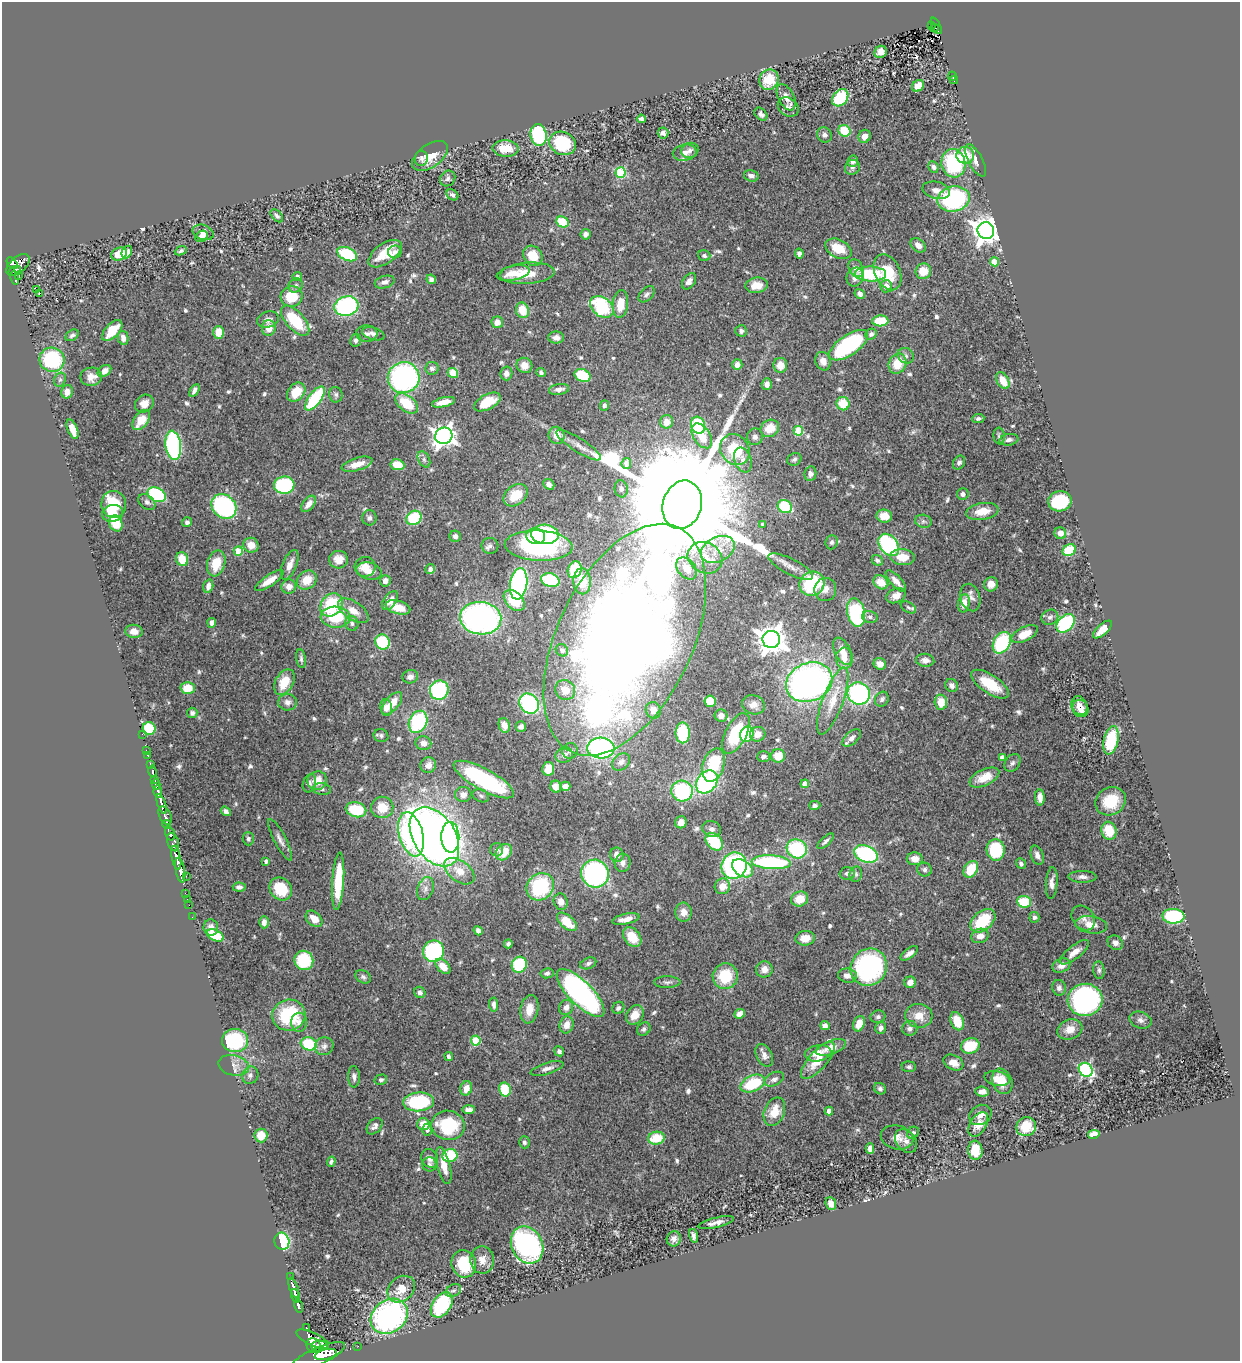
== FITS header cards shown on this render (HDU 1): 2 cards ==
NAXIS1  =                 1238
NAXIS2  =                 1359

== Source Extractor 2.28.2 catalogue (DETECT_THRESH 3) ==
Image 1238 x 1359 px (HDU 1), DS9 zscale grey, 1 PNG px = 1 image px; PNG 1242 x 1363 px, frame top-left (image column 1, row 1359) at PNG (2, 2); each listed source drawn as its Kron ellipse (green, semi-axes under 4 px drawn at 4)
Background 1.34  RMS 0.03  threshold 0.0905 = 3 sigma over >= 5 px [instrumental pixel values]
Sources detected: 636; of the 636, the 500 brightest by FLUX_AUTO listed and drawn (136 fainter detections omitted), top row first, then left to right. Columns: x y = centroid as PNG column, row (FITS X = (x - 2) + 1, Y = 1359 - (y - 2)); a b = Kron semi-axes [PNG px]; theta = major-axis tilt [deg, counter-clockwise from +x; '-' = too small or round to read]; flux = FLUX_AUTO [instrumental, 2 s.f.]
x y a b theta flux
931 25 3 2 - 19
936 26 9 3 -62 85
934 28 4 3 - 11
881 52 6 6 - 15
952 76 4 2 - 29
769 80 10 9 - 61
954 80 4 2 - 25
918 86 6 5 - 19
786 97 14 7 -63 15
840 98 9 7 50 95
788 107 11 9 -36 9
761 114 7 5 -44 9.1
641 119 4 4 - 5.6
844 131 6 5 - 73
663 133 5 5 - 7.6
539 135 11 8 -79 170
825 135 8 7 - 7.6
864 136 7 6 - 16
563 143 13 11 -26 140
506 148 13 8 -2 37
690 150 9 7 24 7.1
685 153 12 8 11 13
965 155 9 8 - 51
430 156 20 11 35 34
421 158 7 6 - 6.2
975 160 18 7 -62 14
853 161 6 5 - 7.8
953 163 14 12 -81 180
852 167 8 7 - 7.2
933 167 6 5 - 6.4
621 173 5 5 - 160
751 176 7 5 -16 9.6
448 178 8 7 - 7.3
936 190 14 8 -13 14
452 195 6 5 - 5
954 199 16 12 12 280
277 216 8 4 -47 5
562 222 6 5 - 89
986 231 8 8 - 2400
203 232 11 7 -20 12
586 234 5 5 - 9
201 236 7 5 36 15
918 245 8 6 -41 14
838 249 14 9 -27 41
181 251 6 4 23 4.8
127 252 7 5 65 10
395 252 7 6 - 6.3
799 253 5 4 - 7.5
119 254 8 6 22 41
347 254 10 6 -24 110
385 254 19 10 36 47
533 256 11 9 -51 43
704 256 6 5 - 5.6
994 262 4 4 - 39
12 263 6 4 -48 400
18 265 14 8 40 990
856 268 9 7 -61 12
14 271 7 4 27 320
923 271 8 7 - 35
888 272 19 12 -65 70
513 273 17 7 13 27
527 273 27 10 4 49
870 274 16 7 -1 110
19 275 2 2 - 9.9
297 276 4 4 - 5.8
855 277 10 8 67 17
15 278 7 3 -77 310
431 279 5 4 - 7.1
689 281 9 6 55 11
385 282 10 6 16 9.9
296 285 7 6 - 6.3
756 285 11 7 7 28
886 286 6 6 - 15
36 289 2 2 - 1500
39 293 3 3 - 29
646 294 10 6 45 6
860 294 5 4 - 9.1
292 297 11 10 - 60
620 304 13 7 83 39
346 306 12 9 16 300
602 307 13 9 -38 170
522 310 8 6 -73 39
268 319 11 8 15 11
295 321 18 9 -48 110
880 321 8 5 3 76
497 322 6 6 - 16
269 328 8 7 - 24
112 331 13 7 47 46
741 331 6 5 - 6.8
218 332 6 5 - 40
367 333 10 8 -4 8.6
373 334 11 6 -17 8.4
871 334 6 5 - 6.6
72 335 7 5 37 5.8
123 338 7 5 -77 13
556 338 8 6 1 11
356 340 6 5 - 5.4
849 345 22 10 34 260
906 356 8 7 - 6.9
52 360 13 12 - 180
823 361 9 7 -70 15
897 364 10 8 64 44
524 365 8 7 - 18
737 365 5 5 - 13
780 365 7 7 - 25
432 368 7 6 - 6.8
104 371 7 5 36 15
541 372 5 4 - 5.4
453 373 5 5 - 32
506 373 7 6 - 10
582 375 8 6 -23 86
91 377 11 9 9 18
404 378 16 15 - 440
60 380 7 5 68 5.2
1003 381 9 5 -61 30
767 384 6 5 - 11
559 389 10 5 9 11
194 390 7 4 58 6.6
67 392 7 6 - 20
296 392 11 8 49 42
336 395 8 6 -82 5.6
315 398 14 6 54 150
444 402 12 4 13 19
487 402 14 7 28 48
144 403 10 8 37 22
406 403 13 7 -39 68
843 404 7 6 - 49
604 405 5 4 - 5.5
978 418 6 4 6 4.9
141 420 11 7 54 40
667 422 7 6 - 17
698 425 8 7 - 130
770 428 9 8 - 38
72 429 10 5 -68 26
798 431 5 4 - 86
557 435 9 8 - 23
444 436 8 8 - 1300
702 436 14 8 -57 45
999 436 8 5 -84 5
755 437 8 8 - 9.1
1009 440 9 5 9 7.5
173 445 15 7 -83 330
578 445 26 7 -33 18
735 450 16 14 -52 91
424 459 9 5 -64 5.4
794 459 7 6 - 5.2
743 460 13 8 -70 12
626 463 5 5 - 20
959 463 7 5 57 5.9
357 464 16 6 17 25
397 465 7 5 -8 42
810 474 7 6 - 6.8
549 484 6 5 - 8.2
284 485 10 8 5 210
621 489 8 6 -82 7.7
963 494 6 6 - 8.1
157 495 9 7 -26 200
516 495 13 9 38 50
1060 501 12 10 12 130
147 502 9 6 -41 6.3
114 504 13 12 - 77
309 504 9 5 52 16
682 505 24 19 74 130000
224 506 13 11 -44 250
785 507 7 6 - 94
982 511 16 8 9 32
113 513 10 8 13 24
884 516 8 6 -6 33
369 518 7 7 - 8
414 518 8 6 34 93
923 521 8 6 -13 6.4
187 522 5 4 - 7.2
116 523 8 6 -65 67
763 524 4 4 - 6.7
1060 533 6 5 - 15
545 534 14 9 -4 170
455 536 6 5 - 9.3
536 536 9 8 - 69
832 542 7 6 - 5.1
251 545 8 7 - 26
889 545 12 8 -52 210
490 546 8 8 - 7.1
539 546 34 15 -3 230
718 549 18 12 26 37
1069 550 7 5 30 90
238 551 5 4 - 60
902 557 12 8 -5 33
705 558 18 15 -28 35
182 559 7 6 - 41
339 560 9 9 - 23
877 560 6 5 - 5.5
216 563 13 9 74 44
290 565 16 7 68 17
365 567 10 10 - 28
791 567 24 7 -27 20
687 568 12 8 -51 19
430 569 5 4 - 7.5
575 570 9 6 70 49
369 571 13 8 -16 19
307 580 10 9 - 35
550 580 9 6 -16 110
269 581 17 5 34 25
385 581 6 5 - 11
582 581 13 8 -88 35
896 581 14 5 -47 14
881 582 8 6 -37 31
519 584 16 8 82 380
812 584 13 12 - 160
991 584 7 7 - 16
208 586 7 5 75 12
289 587 7 7 - 14
825 590 12 11 - 15
896 596 10 7 25 16
970 597 14 10 -74 14
390 601 11 6 55 19
514 601 12 8 -45 58
964 603 9 6 79 21
331 605 12 10 50 110
398 607 12 6 -16 35
908 607 8 5 -29 5.2
353 611 17 9 -34 27
856 612 14 9 -77 200
335 617 15 10 -3 81
870 617 8 6 -14 5.6
1050 617 8 7 - 6.9
481 618 21 16 -7 650
212 623 5 4 - 11
1066 623 11 7 44 200
352 624 7 6 - 5.7
1102 630 12 5 42 24
134 631 9 6 -6 17
1025 634 14 7 26 35
625 640 124 67 64 5800
771 640 9 8 - 2700
382 642 8 7 - 110
1002 643 11 8 60 160
562 650 6 5 - 5.8
842 651 14 7 -65 24
844 658 10 8 -87 20
301 659 9 5 -82 5.3
925 660 9 6 -6 11
880 664 6 5 - 14
410 677 8 6 16 10
284 682 14 9 61 47
809 682 24 19 24 870
990 684 22 9 -34 63
952 685 7 6 - 9.2
188 688 7 6 - 40
439 690 9 9 - 180
565 690 10 9 - 26
859 693 11 10 - 320
882 699 8 6 56 6
710 701 6 5 - 61
833 701 35 10 70 51
287 702 9 8 - 10
941 702 7 6 - 32
392 703 14 6 50 32
529 704 11 9 -49 270
753 705 11 9 -20 15
1079 706 10 7 -67 16
386 708 8 6 -81 14
1080 709 9 8 - 20
653 710 8 7 - 18
192 713 5 5 - 6.8
721 716 6 6 - 15
418 722 11 8 64 180
504 725 7 5 -70 17
521 727 5 5 - 7.4
149 728 6 6 - 87
683 733 10 7 89 120
736 733 22 10 62 110
142 734 2 2 - 8.5
747 734 8 6 66 110
758 734 8 7 - 17
381 736 7 6 - 5.5
852 738 11 6 42 9.6
1111 740 14 7 77 91
423 743 8 7 - 13
601 748 13 10 -3 400
146 750 3 2 - 15
570 751 8 7 - 7.3
148 755 3 3 - 24
564 755 9 7 31 10
764 756 6 5 - 5.9
778 756 7 7 - 37
1002 757 4 4 - 11
621 762 10 7 41 10
1012 763 10 7 57 7.2
150 764 3 2 - 110
428 765 8 7 - 14
713 765 17 10 72 84
548 769 7 6 - 28
153 772 6 3 -78 200
984 777 16 8 25 32
155 780 3 3 - 380
484 780 34 10 -29 240
317 781 10 9 - 32
707 782 12 9 51 270
309 783 9 6 71 6.7
156 784 5 3 - 790
805 784 4 4 - 26
565 786 5 4 - 14
556 787 6 5 - 23
322 789 9 6 -8 6.2
682 791 11 10 - 200
158 792 6 3 -81 320
463 794 8 7 - 12
481 796 8 6 -22 5.4
1040 797 8 4 -87 13
1111 801 16 13 30 60
162 804 10 4 -71 1500
815 805 6 4 2 5.6
382 807 11 10 - 41
356 810 10 7 -13 94
226 811 5 4 - 6
165 815 10 5 -65 530
681 822 6 6 - 17
167 824 4 3 - 210
712 829 9 7 -23 9.5
1109 831 9 7 -73 55
170 834 7 4 -73 700
411 834 22 12 -75 400
434 837 32 21 -58 2100
450 837 15 9 -88 320
248 839 6 5 - 5.4
280 840 23 6 -63 13
825 841 10 4 43 5.9
173 842 9 5 -72 360
714 842 10 7 -45 89
797 849 10 9 - 180
497 850 6 6 - 5.2
996 850 11 9 -84 120
504 852 9 7 45 40
866 854 12 8 -22 220
617 855 7 6 - 14
1037 855 10 6 -69 9.7
176 858 12 4 -79 1100
915 859 8 6 -3 19
266 861 4 3 - 7.7
771 862 19 7 -3 300
623 863 9 8 - 9.4
1021 863 5 4 - 5
734 866 13 12 - 400
742 868 11 7 -35 77
924 869 7 7 - 6.1
971 869 9 6 56 58
180 870 12 4 -80 1500
459 871 17 10 -37 29
847 873 7 6 - 6.4
595 874 14 13 - 380
856 874 8 6 81 5.5
186 876 2 2 - 14
1082 877 14 6 -1 9.9
338 881 29 6 86 78
1052 883 16 6 86 13
722 886 8 7 - 23
239 887 6 4 -3 7.9
540 887 14 12 46 160
281 889 12 10 -49 62
425 889 12 8 69 12
185 893 2 2 - 16
187 899 2 2 - 16
800 899 8 7 - 36
561 902 8 7 - 14
1024 902 7 6 - 84
189 905 2 2 - 13
684 912 9 8 - 17
1173 916 11 7 -2 160
192 917 2 2 - 14
1034 917 5 5 - 5.8
1083 918 13 10 -50 13
314 919 9 6 -42 24
626 919 14 5 12 17
983 921 14 9 40 86
264 922 6 4 87 9.1
567 922 12 6 -41 46
1091 925 16 8 -8 27
211 927 8 7 - 12
478 931 5 4 - 8.5
215 935 9 5 -25 69
980 936 9 7 19 18
632 937 11 8 -52 44
805 938 9 7 8 27
1115 943 8 6 -36 11
508 944 4 4 - 5.8
434 951 11 10 - 230
1074 952 18 6 38 19
909 953 10 5 37 10
304 960 10 9 - 100
588 963 8 5 22 6.1
519 965 8 7 - 100
443 966 9 6 -47 21
1061 966 9 6 21 15
869 967 19 17 50 320
764 969 8 8 - 14
1099 970 9 5 -83 5.9
547 973 6 5 - 6.3
725 976 13 12 - 73
847 976 9 7 -8 13
363 977 8 6 -31 5.6
667 982 13 6 1 7.3
910 982 6 5 - 14
1059 988 8 7 - 7.4
420 992 6 5 - 6.7
581 993 31 12 -45 610
1085 1000 17 16 - 450
494 1005 7 4 -85 8.3
566 1007 8 7 - 11
618 1008 6 5 - 5.1
529 1009 14 9 80 28
740 1014 5 4 - 16
289 1015 16 15 - 130
635 1015 10 8 57 26
919 1016 13 12 - 32
878 1017 7 6 - 5.2
1141 1020 11 8 -18 9.9
957 1021 9 6 -68 43
299 1022 9 8 - 10
859 1024 8 5 68 24
566 1025 8 7 - 19
825 1026 5 4 - 11
880 1028 6 5 - 6.7
910 1028 8 7 - 8.4
644 1029 7 6 - 5.5
1070 1029 13 9 20 25
476 1040 5 5 - 110
235 1041 13 11 1 160
309 1044 8 6 -14 99
324 1046 9 8 - 9.3
970 1046 9 7 17 67
831 1047 16 7 19 27
559 1051 5 5 - 5.9
818 1053 13 8 11 24
764 1055 12 7 -63 12
449 1056 4 4 - 5.5
818 1061 23 9 48 38
953 1062 10 7 -25 18
234 1065 15 10 -13 17
909 1067 7 5 -6 4.9
547 1068 17 5 17 11
1086 1070 7 6 - 370
250 1075 9 8 - 8
354 1077 11 6 -87 8.3
997 1078 12 7 -12 15
774 1079 10 6 27 8.5
381 1080 6 5 - 5.7
1002 1081 13 9 -67 40
753 1084 13 8 25 110
466 1088 7 6 - 21
505 1089 7 6 - 72
880 1089 6 5 - 5.6
982 1092 7 5 -6 14
418 1102 15 9 4 180
469 1110 6 4 5 10
829 1111 4 4 - 14
774 1112 15 10 68 38
980 1115 12 9 34 15
423 1124 6 6 - 28
978 1124 13 8 58 23
448 1125 16 14 -11 130
375 1126 9 6 49 8
1026 1127 10 9 - 58
427 1130 6 5 - 6.5
913 1133 6 5 - 5
1094 1134 6 4 9 28
261 1136 7 6 - 32
897 1137 16 12 -13 22
656 1138 8 6 11 58
906 1141 13 9 -52 13
524 1142 6 5 - 5.3
870 1149 5 4 - 10
975 1150 9 7 -86 38
450 1156 8 6 11 100
430 1158 9 8 - 14
331 1162 5 3 - 5.1
429 1164 7 7 - 5.8
444 1166 19 6 -76 26
831 1204 6 5 - 13
716 1223 18 5 13 14
693 1236 7 4 -75 6.8
674 1239 8 7 - 8.6
282 1241 9 7 -78 170
527 1245 19 15 -64 430
482 1260 14 12 -86 21
464 1264 14 12 -73 89
290 1277 3 3 - 93
294 1288 11 3 -70 910
401 1289 15 11 41 34
453 1291 8 6 29 5.4
295 1296 7 3 -72 590
442 1305 14 9 56 160
298 1306 6 4 -75 410
389 1316 20 16 37 480
306 1328 3 3 - 89
313 1339 18 6 -25 2400
314 1346 7 7 - 1900
319 1346 8 5 3 1600
358 1346 2 2 - 6.3
326 1354 11 5 14 1400
318 1356 29 8 24 3300
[136 fainter detections neither listed nor drawn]